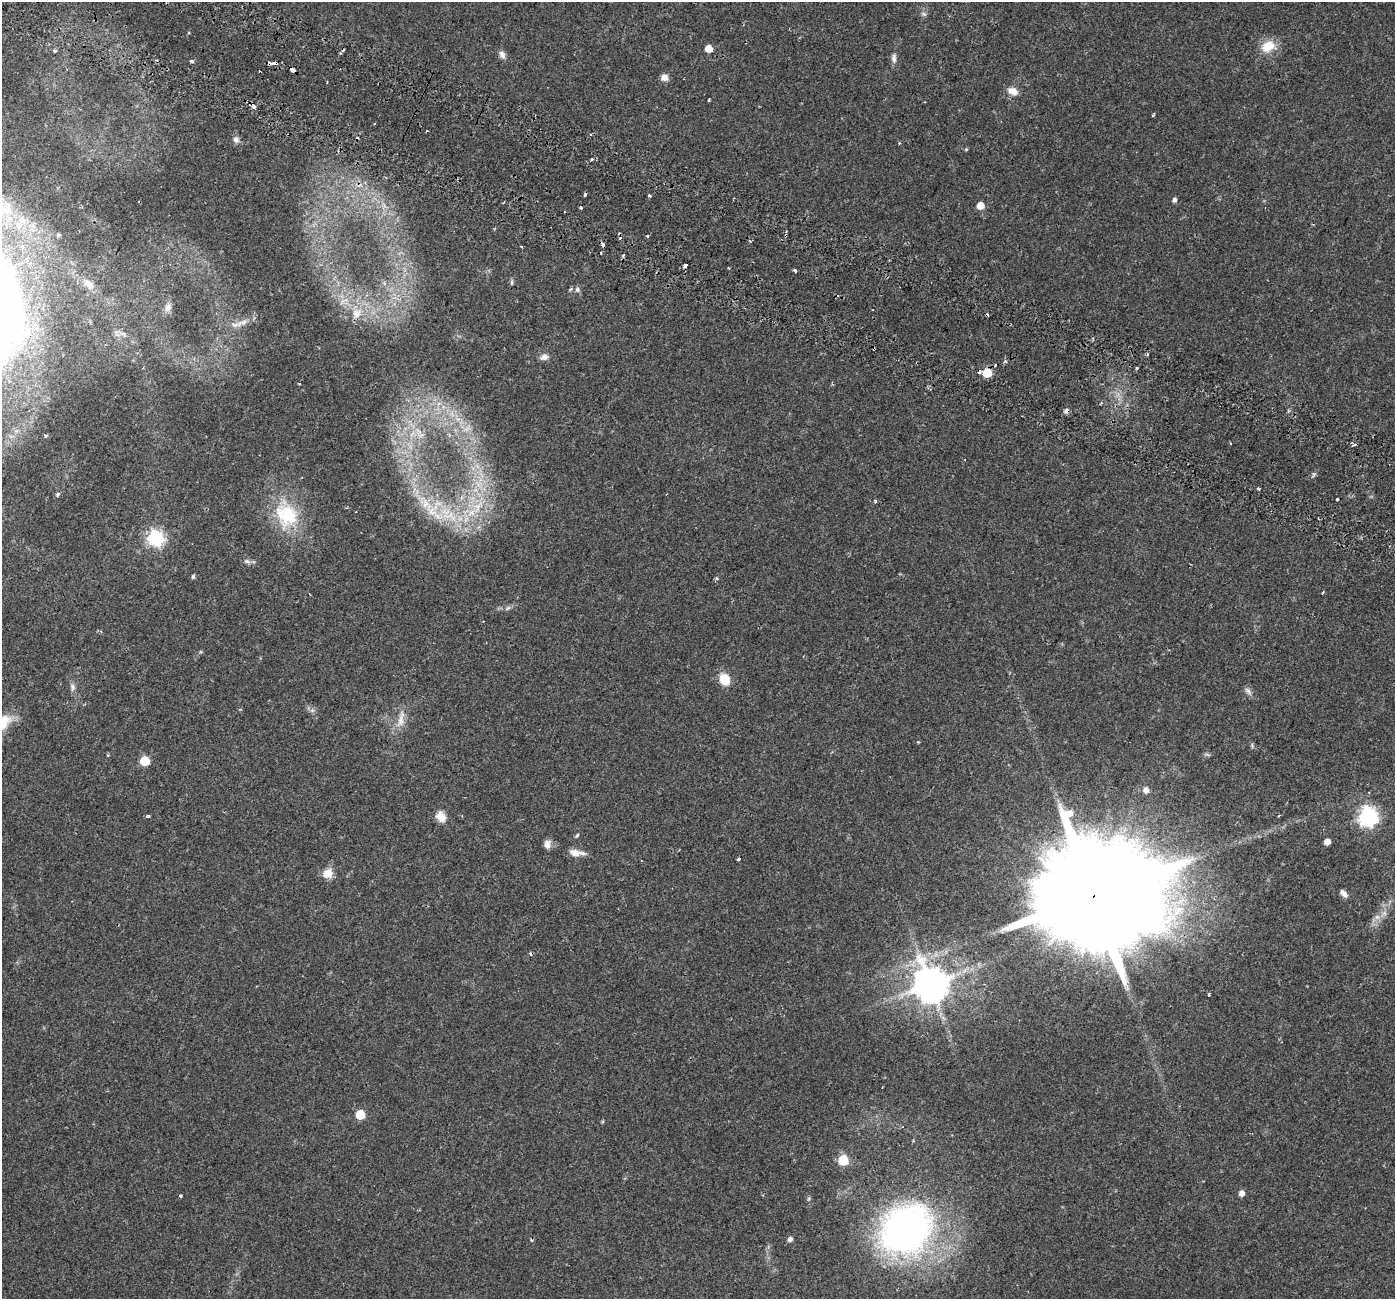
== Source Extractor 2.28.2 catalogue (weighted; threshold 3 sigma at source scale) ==
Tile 11 of 4 x 4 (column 3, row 3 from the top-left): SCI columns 2859-4251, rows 1592-2888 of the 5723 x 5838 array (HDU 1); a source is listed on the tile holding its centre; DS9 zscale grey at full resolution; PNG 1397 x 1301 px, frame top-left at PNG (2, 2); no overlay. Shown black and unused: <1% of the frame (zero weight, under 2 of 3 exposures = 5% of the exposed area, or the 3 px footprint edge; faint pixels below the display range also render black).
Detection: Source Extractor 2.28.2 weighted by HDU 2 'WHT'; one run over the whole footprint, this tile lists its part. Background 0.0319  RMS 0.0039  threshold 0.0175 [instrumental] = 3 sigma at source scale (4.5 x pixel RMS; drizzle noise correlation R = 1.50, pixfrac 1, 0.0396/0.0396 arcsec/px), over >= 5 px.
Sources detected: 110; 17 cosmic-ray / hot-pixel residue — not listed; the other 93 listed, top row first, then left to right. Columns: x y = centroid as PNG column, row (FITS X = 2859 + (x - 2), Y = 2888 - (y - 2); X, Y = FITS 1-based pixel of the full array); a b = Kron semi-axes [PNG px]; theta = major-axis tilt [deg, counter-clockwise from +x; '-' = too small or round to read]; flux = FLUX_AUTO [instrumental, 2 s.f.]
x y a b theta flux
923 14 8 5 -20 0.79
189 33 3 3 - 0.38
1268 46 19 14 24 6.6
709 48 5 5 - 5.1
55 51 3 3 - 1.5
502 54 11 8 -59 1.6
894 58 14 6 -90 1.5
191 61 3 3 - 3.2
275 63 5 3 - 4.9
292 70 5 4 - 5.4
664 77 8 8 - 2.1
1013 91 13 8 -20 3.2
709 100 3 3 - 0.51
253 106 4 3 - 1.7
1153 115 3 3 - 0.47
375 124 3 3 - 0.85
236 140 9 7 -55 1.4
899 143 4 3 - 0.38
966 149 5 4 - 0.39
591 159 3 3 - 1.5
585 195 3 3 - 1.7
649 195 3 3 - 0.61
1174 200 6 5 - 0.85
980 205 6 6 - 4.7
581 207 3 3 - 1
58 235 4 3 - 1
786 235 4 3 - 0.44
648 236 3 3 - 0.62
620 238 3 3 - 1.9
750 241 4 4 - 0.57
602 244 4 3 - 2.5
521 246 3 2 - 0.38
623 255 3 3 - 2.4
685 266 4 3 - 2.8
795 271 4 3 - 1.5
512 282 7 4 90 0.59
89 284 18 10 -41 3.4
577 289 8 7 - 1
168 307 13 9 67 2.3
357 314 15 11 51 4.8
242 323 19 7 22 2.9
874 349 3 3 - 1
544 357 11 8 15 1.7
1005 361 5 4 - 0.59
1136 368 3 3 - 1.1
987 373 6 6 - 13
299 384 3 2 - 0.33
421 435 9 5 18 1.5
45 436 3 3 - 0.98
1258 489 4 3 - 0.58
58 494 6 4 42 0.71
1337 499 3 3 - 0.62
875 501 3 3 - 0.82
478 506 24 10 61 9
432 511 17 14 -36 7.8
287 515 36 30 -57 21
448 515 23 8 13 7.4
155 538 7 7 - 86
247 561 8 5 -17 1
193 576 5 4 - 0.6
1323 593 3 2 - 0.5
508 608 10 4 34 0.79
724 679 13 11 -64 6.3
72 687 10 7 -85 1.4
1248 691 12 5 -51 1.2
401 719 28 8 77 4
2 723 21 14 52 9.4
918 742 4 3 - 0.29
1252 745 7 4 90 0.54
1207 754 8 3 -19 0.58
145 761 6 6 - 16
1146 790 6 5 - 1.8
1279 815 3 2 - 0.37
148 816 4 3 - 0.94
441 817 14 10 -62 3.4
1368 817 8 7 - 150
577 835 5 4 - 0.57
1327 842 5 5 - 2.7
547 844 11 8 88 2
575 853 15 9 -13 3.2
738 859 3 3 - 1.9
327 873 12 11 - 3.9
1344 894 10 5 -45 1.7
1093 897 42 27 61 17000
1377 917 7 7 - 1.5
930 984 10 10 - 980
1209 995 4 3 - 0.49
360 1115 6 6 - 17
843 1160 6 6 - 22
1242 1193 5 5 - 2.1
181 1196 3 3 - 1
906 1229 53 44 41 150
790 1239 5 5 - 1.2
Overlapping masked pixels (flux is a lower limit): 7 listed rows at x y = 275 63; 292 70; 786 235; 602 244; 874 349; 987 373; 1093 897
Isophote crosses this tile's border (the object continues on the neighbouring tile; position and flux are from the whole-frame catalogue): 1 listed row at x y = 2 723